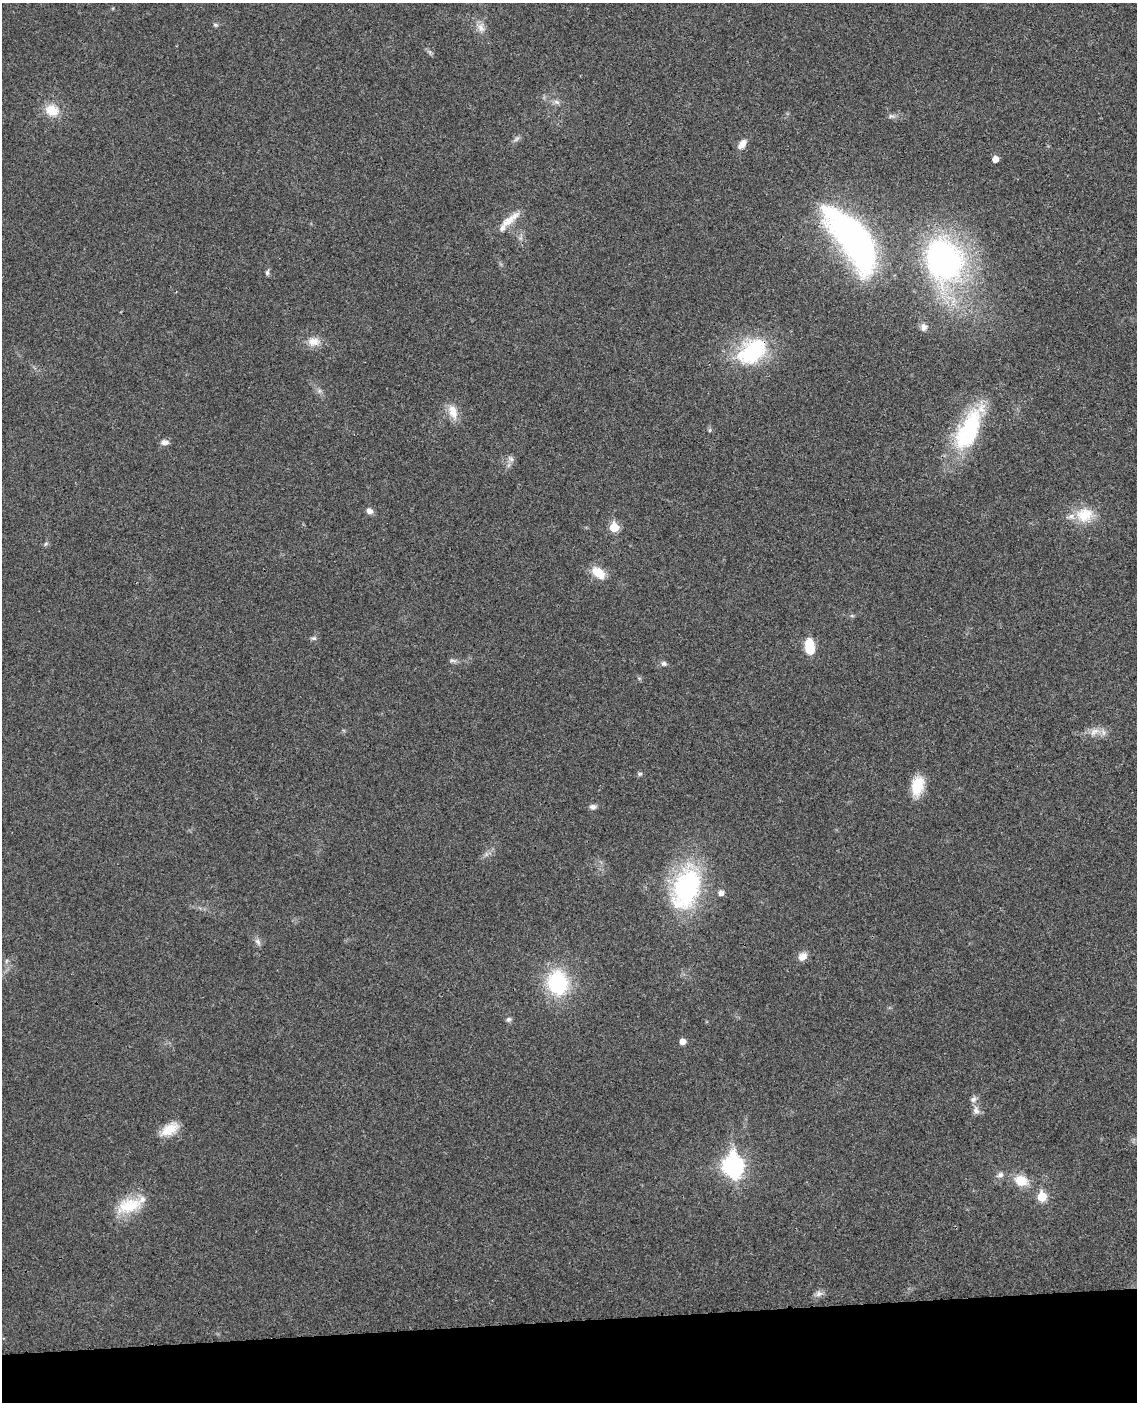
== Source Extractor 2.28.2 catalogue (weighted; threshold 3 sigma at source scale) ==
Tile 10 of 4 x 3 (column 2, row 3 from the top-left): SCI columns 1192-2326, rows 140-1539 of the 4656 x 4585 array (HDU 1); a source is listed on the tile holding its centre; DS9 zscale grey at full resolution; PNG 1139 x 1404 px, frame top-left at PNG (2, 3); no overlay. Shown black and unused: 6% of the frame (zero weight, under 3 of 4 exposures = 6% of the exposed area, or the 3 px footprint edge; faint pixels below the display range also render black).
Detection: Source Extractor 2.28.2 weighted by HDU 2 'WHT'; one run over the whole footprint, this tile lists its part. Background 0.0216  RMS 0.0044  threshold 0.0196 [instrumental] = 3 sigma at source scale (4.5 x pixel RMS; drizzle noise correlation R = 1.50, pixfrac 1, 0.05/0.05 arcsec/px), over >= 5 px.
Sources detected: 51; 1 too faint to see at this stretch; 1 inside a brighter object's white glare — not listed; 1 inside a brighter listed object's ellipse — not listed separately; the other 48 listed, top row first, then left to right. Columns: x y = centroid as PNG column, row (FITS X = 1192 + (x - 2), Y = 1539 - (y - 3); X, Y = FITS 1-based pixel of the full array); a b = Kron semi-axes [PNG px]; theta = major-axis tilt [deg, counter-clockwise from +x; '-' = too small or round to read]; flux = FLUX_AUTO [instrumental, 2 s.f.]
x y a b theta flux
215 25 7 4 -19 0.73
481 27 13 10 -71 3.2
557 102 10 5 -27 1.4
52 110 18 14 -28 7.9
891 116 10 5 -13 1.3
516 139 10 4 36 1.2
742 144 12 7 52 3.7
995 159 5 5 - 3.7
510 219 34 9 37 6.5
857 242 58 27 -55 150
943 260 36 29 -69 150
267 273 7 5 75 0.96
924 327 10 7 89 2
314 342 16 11 1 4.9
752 352 43 28 37 34
453 412 20 12 -72 5.7
969 429 59 22 64 40
710 430 6 3 71 0.55
165 442 10 6 -2 2.1
511 459 7 6 - 1.4
369 511 7 6 - 2.1
1084 515 24 19 18 12
614 527 6 6 - 14
45 544 6 4 70 0.67
598 572 18 10 -39 7.6
314 638 7 5 -18 0.92
809 646 15 8 -85 14
664 664 8 7 - 1.2
1094 731 15 8 23 3.7
640 774 7 5 20 0.8
917 786 22 13 77 11
593 807 8 6 -9 1.5
686 888 40 24 73 74
721 893 6 5 - 2.3
258 942 12 6 -62 1.5
802 956 11 9 33 3.3
6 961 6 4 71 0.72
557 983 22 18 -82 38
509 1019 7 6 - 1.1
682 1041 5 5 - 3.4
976 1110 13 8 -85 2.4
170 1129 24 12 30 7.5
733 1166 10 9 - 200
1000 1175 9 7 27 1.6
1021 1180 14 11 -17 8.5
1042 1196 6 6 - 13
129 1205 36 18 16 15
819 1294 10 7 14 1.9
Overlapping masked pixels (flux is a lower limit): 1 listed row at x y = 752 352